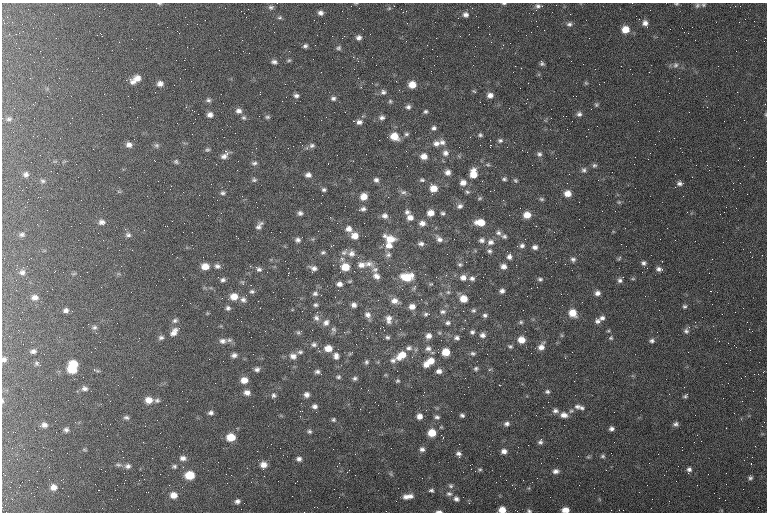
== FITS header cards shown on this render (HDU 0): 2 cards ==
NAXIS1  =                  765 / length of data axis 1
NAXIS2  =                  510 / length of data axis 2

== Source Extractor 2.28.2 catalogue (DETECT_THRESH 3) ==
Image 765 x 510 px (HDU 0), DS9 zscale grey, 1 PNG px = 1 image px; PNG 769 x 514 px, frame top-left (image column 1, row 510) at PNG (2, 3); no overlay
Background 159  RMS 8.1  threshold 24.2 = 3 sigma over >= 5 px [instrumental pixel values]
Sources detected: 395; all 395 listed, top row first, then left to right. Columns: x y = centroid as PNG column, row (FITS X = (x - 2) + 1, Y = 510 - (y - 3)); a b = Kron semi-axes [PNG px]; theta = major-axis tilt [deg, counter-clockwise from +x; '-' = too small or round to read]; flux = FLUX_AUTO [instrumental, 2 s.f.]
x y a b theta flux
159 3 6 3 -1 660
356 3 5 3 - 520
504 3 7 3 4 750
676 4 5 4 - 680
697 5 7 6 - 1300
703 5 6 4 -1 860
538 6 8 6 -1 1700
271 7 8 6 8 1400
389 8 5 5 - 860
342 11 2 2 - 590
320 13 6 6 - 2100
570 14 3 2 - 430
466 15 8 7 - 2300
280 18 6 5 - 950
645 23 7 7 - 3000
22 24 2 2 - 850
197 24 2 2 - 550
569 24 7 6 - 1600
625 29 8 7 - 7000
684 32 2 2 - 2900
19 33 2 2 - 310
179 33 2 2 - 310
16 34 2 2 - 220
97 35 2 2 - 280
460 36 3 2 - 650
342 38 2 2 - 2700
359 38 7 6 - 2000
305 46 5 5 - 1300
146 48 2 2 - 2800
338 48 6 6 - 1200
40 51 2 2 - 2800
423 58 2 2 - 1300
289 60 6 4 29 780
274 62 7 5 -15 1600
542 63 5 4 - 1200
583 64 3 2 - 470
376 65 2 2 - 300
473 65 2 2 - 870
675 65 8 7 - 1800
515 66 3 2 - 540
521 68 2 2 - 1300
595 69 2 2 - 230
513 72 2 2 - 220
679 78 2 2 - 260
135 79 14 7 32 5800
191 81 3 2 - 430
160 83 8 8 - 2700
586 83 6 4 -45 690
412 85 7 6 - 6100
383 92 6 6 - 1500
475 92 5 4 - 800
260 94 3 2 - 470
490 95 7 6 - 2900
296 96 6 5 - 1500
333 98 6 5 - 1300
208 100 7 5 -1 1400
390 101 6 5 - 810
596 104 6 5 - 900
408 107 7 6 - 1600
192 110 3 2 - 950
239 111 8 7 - 2300
425 111 5 5 - 1000
198 114 2 2 - 240
579 114 7 6 - 1700
765 114 5 3 - 500
210 115 7 6 - 2500
267 117 6 5 - 940
382 117 6 5 - 1600
244 118 6 6 - 1100
9 119 9 6 11 1600
359 122 7 6 - 2100
434 128 7 6 - 1400
588 129 2 2 - 340
192 134 2 2 - 1500
406 134 7 5 2 1100
480 135 6 5 - 1100
33 136 2 2 - 270
394 136 8 7 - 8000
275 137 2 2 - 350
500 140 7 6 - 1300
442 142 9 7 -51 2500
436 143 11 8 10 3300
129 145 8 7 - 2600
156 145 8 7 - 1300
312 145 7 6 - 1400
490 145 3 2 - 24000
256 148 2 2 - 910
739 148 2 2 - 350
207 150 7 5 21 990
445 153 8 8 - 2800
539 154 7 6 - 1400
225 155 10 5 43 3600
424 156 8 7 - 4000
176 162 7 5 -29 1100
254 163 7 5 8 1300
328 164 2 2 - 280
488 164 6 5 - 810
594 165 6 5 - 1100
696 165 2 2 - 960
584 170 7 6 - 1400
448 172 7 7 - 2600
473 173 10 7 88 7300
26 174 7 6 - 1700
308 175 6 5 - 2100
119 177 3 2 - 440
504 179 5 4 - 1000
254 180 6 5 - 1000
376 180 6 5 - 1600
422 180 6 5 - 970
515 180 5 4 - 820
43 181 7 5 -16 1100
463 183 8 7 - 3400
679 183 7 5 -8 1700
211 184 2 2 - 220
433 188 7 6 - 6200
324 190 4 3 - 1100
119 191 6 4 -1 730
490 191 2 2 - 300
403 192 9 6 0 1500
467 192 6 5 - 980
223 193 7 5 5 1100
567 193 6 6 - 4800
199 195 2 2 - 380
364 196 6 6 - 5300
683 196 2 2 - 1300
38 197 3 2 - 660
480 198 6 4 3 790
541 199 6 4 -16 840
27 202 2 2 - 530
619 202 5 4 - 690
460 206 7 6 - 1700
363 209 7 4 7 1400
407 212 7 6 - 1600
724 212 3 2 - 410
300 213 5 5 - 1500
430 213 7 6 - 4500
443 213 5 5 - 970
208 215 2 2 - 300
527 215 7 6 - 5800
385 216 8 7 - 2200
410 217 8 7 - 3200
102 222 8 7 - 2300
480 222 9 6 -3 7400
337 223 2 2 - 1700
364 223 2 2 - 1100
422 223 7 6 - 2600
37 224 2 2 - 330
71 226 2 2 - 220
259 226 10 5 52 2100
349 229 8 7 - 2900
280 232 2 2 - 400
554 232 2 2 - 760
498 233 7 6 - 1600
22 234 6 5 - 1200
128 235 8 6 -4 1600
236 236 3 2 - 5500
355 236 8 7 - 4700
504 236 6 5 - 1100
390 239 13 7 -23 7500
439 239 9 6 -46 2200
298 240 6 5 - 1600
482 240 6 5 - 1400
675 240 2 2 - 370
490 242 9 7 15 2400
421 244 8 6 0 1800
621 244 2 2 - 510
333 245 4 2 - 970
389 245 8 8 - 4200
522 245 6 5 - 1700
535 247 6 5 - 2100
489 251 6 5 - 1200
323 252 6 4 11 1000
344 252 12 7 49 2300
351 253 8 8 - 2500
447 254 2 2 - 910
388 255 8 7 - 1700
358 257 2 2 - 1900
509 257 6 5 - 1800
619 258 7 3 54 640
573 259 7 6 - 1500
643 263 6 5 - 1500
368 264 13 8 -4 3500
460 264 5 5 - 900
565 264 2 2 - 750
361 265 10 8 -2 3400
516 265 2 2 - 3700
121 266 2 2 - 350
205 266 8 6 -2 5500
217 266 8 6 -9 1800
503 266 5 5 - 2400
345 267 9 7 -5 8900
313 268 7 5 -18 2200
647 268 2 2 - 3000
259 269 8 6 -34 1700
375 269 9 7 13 2000
659 269 7 5 -9 1800
22 272 8 7 - 1900
288 273 2 2 - 13000
80 276 2 2 - 320
376 276 9 7 -34 2700
407 277 13 8 0 12000
463 278 7 7 - 3000
472 278 6 5 - 1400
540 279 7 5 -1 1100
633 279 6 4 0 600
223 280 7 6 - 1500
620 280 6 5 - 1500
350 281 6 3 26 640
243 283 8 4 -69 950
339 284 7 6 - 2300
431 284 4 4 - 590
537 287 2 2 - 310
252 291 6 5 - 1200
502 291 5 4 - 1700
711 291 3 2 - 820
448 292 6 5 - 920
597 293 6 6 - 2300
315 294 7 6 - 1500
234 296 9 8 - 5600
35 297 8 6 3 2600
283 298 2 2 - 290
463 299 7 6 - 6500
243 300 8 7 - 1900
258 301 2 2 - 410
395 301 10 7 -16 3300
315 305 5 4 - 1000
354 305 6 5 - 2000
685 306 6 5 - 1000
412 307 7 6 - 3300
228 308 6 6 - 1500
260 308 2 2 - 230
66 310 6 6 - 1800
473 310 6 5 - 1000
463 311 2 2 - 320
443 312 8 6 1 1700
207 313 5 3 - 460
573 313 8 7 - 6900
426 314 6 5 - 1000
368 315 9 7 -63 2600
485 315 6 5 - 1300
316 318 9 7 -47 2100
602 318 7 6 - 1700
20 319 2 2 - 320
389 319 11 7 -88 3000
175 320 8 6 23 1500
597 321 7 7 - 1900
521 322 6 4 15 880
747 322 2 2 - 220
326 323 9 7 53 2500
448 323 7 5 13 1400
94 327 8 7 - 1800
333 329 8 6 -45 1400
400 329 3 2 - 500
749 329 3 2 - 490
265 331 3 2 - 490
686 331 8 6 -78 1500
174 332 14 8 51 3900
472 332 6 6 - 1400
657 332 2 2 - 320
298 333 6 5 - 970
482 335 8 7 - 2200
561 335 6 4 -71 660
428 336 7 6 - 2700
161 337 8 6 12 1500
387 337 5 5 - 1000
457 338 8 6 -16 1600
611 338 6 6 - 980
229 340 9 5 0 1400
521 340 7 6 - 5700
222 341 9 7 -1 2400
652 341 6 5 - 1300
31 342 2 2 - 420
314 344 7 7 - 1600
510 346 7 5 -26 1100
541 347 10 6 58 3400
328 348 8 7 - 5700
409 348 8 7 - 1700
428 348 8 8 - 2300
33 351 6 4 4 1600
300 352 8 5 9 1300
352 352 3 2 - 2700
446 352 6 6 - 8800
473 353 8 6 -15 1400
234 355 7 5 10 1900
401 355 13 8 36 8400
293 356 8 7 - 3000
336 356 8 7 - 2400
565 358 3 2 - 870
4 359 6 5 - 1600
209 359 2 2 - 630
393 360 8 7 - 1600
431 361 12 7 22 7000
366 362 6 5 - 1100
37 363 6 6 - 1000
73 364 8 6 -2 11000
426 365 7 6 - 2900
94 369 5 5 - 970
257 369 7 6 - 1700
476 369 6 5 - 1100
72 370 9 6 -2 10000
489 370 7 3 19 660
439 371 7 6 - 2500
317 372 6 5 - 1500
763 372 2 2 - 390
745 376 2 2 - 370
338 377 7 5 -4 1100
355 378 7 5 16 1300
244 380 7 6 - 5000
398 381 5 4 - 800
118 385 3 2 - 390
84 388 9 7 -10 2100
247 392 7 6 - 3000
547 392 6 5 - 1200
687 394 5 3 - 2500
274 395 7 6 - 1500
306 395 7 6 - 2400
423 395 2 2 - 550
149 400 9 8 - 4900
157 400 7 6 - 1400
2 401 6 3 -88 660
396 401 3 2 - 490
315 406 7 7 - 2000
577 406 9 6 8 2000
582 408 6 5 - 1100
360 409 2 2 - 4700
555 411 8 6 -6 1800
571 411 7 5 14 1100
211 413 6 5 - 1600
462 415 4 4 - 1200
536 415 2 2 - 240
564 415 10 7 -11 3200
419 416 6 6 - 3300
437 417 6 5 - 1300
126 418 8 5 -13 1400
333 420 6 5 - 1100
507 424 7 6 - 1800
676 424 6 5 - 1400
44 425 7 6 - 2400
40 426 3 3 - 890
726 428 2 2 - 280
611 429 5 4 - 1500
66 430 6 6 - 1500
309 432 7 5 -15 1200
432 433 7 6 - 9300
231 437 8 7 - 9500
143 442 2 2 - 270
540 442 8 6 71 1600
694 442 2 2 - 1600
518 447 2 2 - 250
422 449 6 6 - 1800
84 450 7 3 -9 630
122 451 3 2 - 450
504 451 7 6 - 2600
611 453 2 2 - 280
459 454 6 5 - 1700
603 456 6 4 1 950
459 457 2 2 - 3600
183 458 8 6 -3 2400
299 459 7 6 - 1900
751 463 3 2 - 720
118 465 10 6 -7 1500
263 465 7 7 - 4200
128 466 8 7 - 2100
174 466 7 5 14 1200
183 467 3 3 - 600
480 469 7 6 - 1100
689 470 9 5 78 1900
556 471 8 6 4 2200
391 474 7 4 -45 890
190 475 8 7 - 13000
750 478 6 5 - 1200
125 480 2 2 - 590
295 483 2 2 - 460
512 485 3 2 - 330
451 486 7 6 - 1300
37 487 2 2 - 220
53 487 8 7 - 3400
529 488 6 4 71 650
98 490 2 2 - 250
431 490 6 4 -7 1200
449 494 9 7 -1 2000
173 495 8 7 - 4400
68 496 3 2 - 440
410 496 8 7 - 2500
406 497 8 7 - 2900
6 499 2 2 - 310
456 499 8 6 -41 1900
237 501 7 6 - 1900
102 508 2 2 - 310
502 510 6 5 - 5900
565 510 7 5 0 3800
611 510 2 2 - 610
439 511 7 3 -2 1500
517 511 2 2 - 230
529 511 6 5 - 920
At the frame edge (FLAGS 8, measured only in part): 12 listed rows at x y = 159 3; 356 3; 504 3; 676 4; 765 114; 4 359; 2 401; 502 510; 565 510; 439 511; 517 511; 529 511